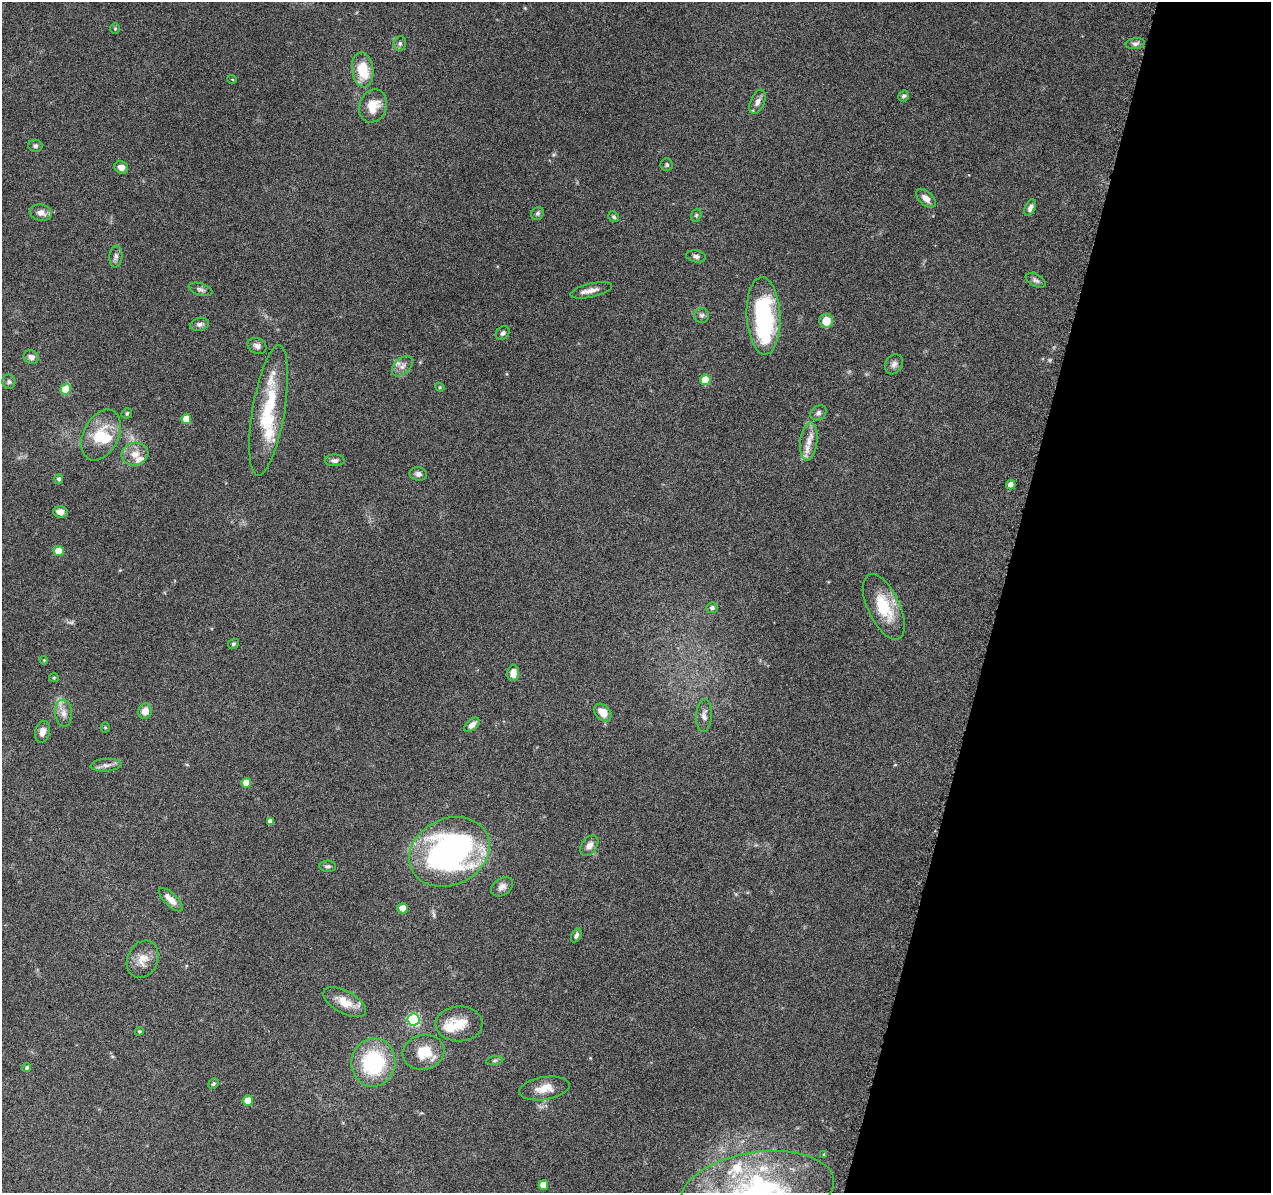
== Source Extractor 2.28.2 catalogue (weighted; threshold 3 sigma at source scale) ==
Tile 8 of 4 x 4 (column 4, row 2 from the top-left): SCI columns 3833-5101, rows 2684-3874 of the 5116 x 5307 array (HDU 1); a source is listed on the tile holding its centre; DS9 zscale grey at full resolution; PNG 1273 x 1195 px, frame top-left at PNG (2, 2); each listed source drawn as its Kron ellipse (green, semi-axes under 4 px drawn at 4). Shown black and unused: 21% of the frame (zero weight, under 9 of 18 exposures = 2% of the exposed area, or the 3 px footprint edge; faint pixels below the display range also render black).
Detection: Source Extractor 2.28.2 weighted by HDU 2 'WHT'; one run over the whole footprint, this tile lists its part. Background 0.116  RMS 0.0038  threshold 0.0155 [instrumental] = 3 sigma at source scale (4.09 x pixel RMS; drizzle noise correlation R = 1.36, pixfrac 0.8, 0.0396/0.0396 arcsec/px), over >= 5 px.
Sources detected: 98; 2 too faint to see at this stretch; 2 inside a brighter object's white glare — neither listed nor drawn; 8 inside a brighter listed object's ellipse — not listed separately; the other 86 listed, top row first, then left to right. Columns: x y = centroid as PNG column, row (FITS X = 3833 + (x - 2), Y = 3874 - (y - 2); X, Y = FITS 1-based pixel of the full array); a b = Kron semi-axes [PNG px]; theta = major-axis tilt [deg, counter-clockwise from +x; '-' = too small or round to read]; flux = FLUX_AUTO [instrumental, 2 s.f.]
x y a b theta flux
115 29 5 4 - 0.46
400 43 7 6 - 0.9
1135 44 9 5 8 1.1
363 70 17 10 -82 11
232 79 5 3 - 0.27
904 96 6 5 - 0.72
757 102 13 7 67 1.8
373 106 17 13 68 6.2
35 146 7 6 - 0.97
667 165 6 6 - 0.65
121 167 7 6 - 2.3
926 198 12 6 -43 2.3
1030 208 9 5 64 1.3
41 213 11 8 -13 2.4
538 213 7 6 - 0.75
696 215 6 5 - 0.59
614 217 6 5 - 0.62
116 256 11 6 84 1.5
696 256 10 6 -12 1
1036 280 11 6 -27 1
200 289 12 6 -16 1.1
591 290 21 6 13 2.7
702 315 7 7 - 1
763 316 39 17 -87 38
826 321 7 7 - 4.9
199 324 9 6 12 1.1
503 333 7 6 - 0.84
257 346 10 7 -24 1.4
31 357 8 6 -21 1.7
894 364 11 8 61 1.5
402 366 12 8 44 1.9
705 380 5 5 - 9.7
9 382 7 6 - 0.82
440 387 5 4 - 0.43
66 389 6 5 - 8
269 410 66 16 80 23
127 413 5 5 - 0.62
818 413 9 7 36 1.1
186 419 5 5 - 5.6
101 435 27 18 64 11
809 442 19 8 82 3.9
135 454 13 11 13 3.9
335 460 10 6 1 1.3
418 474 8 6 -10 1.2
59 479 4 4 - 0.87
1011 485 5 4 - 2.7
60 512 7 5 -4 2.2
59 551 5 5 - 5.7
884 607 35 16 -65 13
712 608 6 5 - 1
233 644 5 5 - 0.71
44 660 4 3 - 0.27
513 673 8 6 85 3.4
54 678 5 4 - 0.39
145 711 8 6 75 2.8
603 712 10 7 -47 4.1
64 713 13 8 -84 2.5
704 715 16 8 87 2.2
472 725 9 5 43 1.9
105 728 5 4 - 0.4
42 732 11 7 76 2.3
106 765 16 6 4 1.7
246 783 5 5 - 4.2
270 821 4 4 - 1.4
589 846 11 7 54 2.3
449 852 42 33 25 110
328 866 8 5 -4 0.85
502 887 12 8 35 1.8
171 900 15 6 -44 3.2
403 908 5 5 - 5.8
576 935 7 4 63 1
143 959 19 15 65 4.7
345 1002 24 11 -29 6
413 1019 6 6 - 31
459 1024 23 17 2 7.3
139 1031 4 4 - 0.37
423 1052 21 17 12 9.5
495 1061 8 4 9 0.62
373 1062 24 22 83 31
27 1068 4 4 - 0.79
213 1084 5 5 - 0.51
544 1088 25 11 9 5
248 1100 5 5 - 5.4
824 1155 4 3 - 0.55
543 1185 5 5 - 4.1
758 1190 77 38 8 74
Isophote crosses this tile's border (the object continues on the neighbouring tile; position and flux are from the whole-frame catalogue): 1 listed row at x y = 758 1190